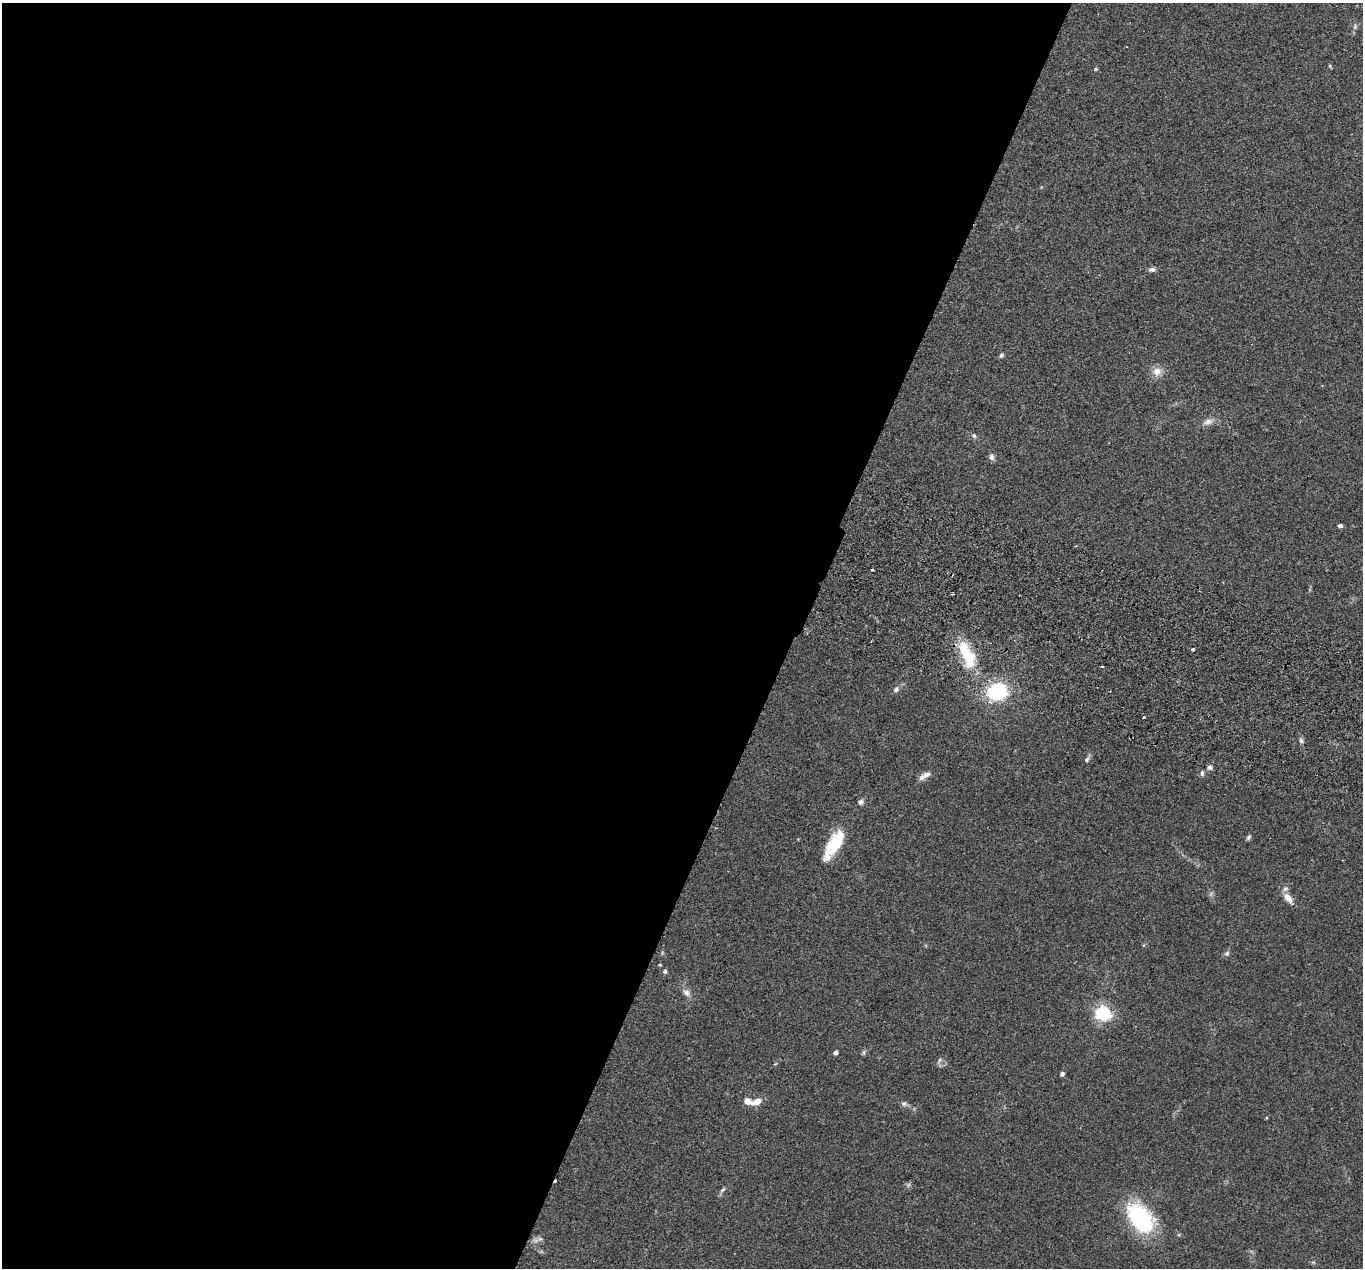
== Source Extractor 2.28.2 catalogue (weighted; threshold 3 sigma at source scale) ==
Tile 5 of 4 x 4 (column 1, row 2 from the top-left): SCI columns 27-1387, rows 2722-3987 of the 5499 x 5574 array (HDU 1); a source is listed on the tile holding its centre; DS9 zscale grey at full resolution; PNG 1365 x 1270 px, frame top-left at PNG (2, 3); no overlay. Shown black and unused: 58% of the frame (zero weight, under 2 of 3 exposures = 3% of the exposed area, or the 3 px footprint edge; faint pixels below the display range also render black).
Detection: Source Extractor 2.28.2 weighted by HDU 2 'WHT'; one run over the whole footprint, this tile lists its part. Background 0.0941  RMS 0.0088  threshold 0.0396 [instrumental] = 3 sigma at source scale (4.5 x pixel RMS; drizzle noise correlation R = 1.50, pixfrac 1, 0.05/0.05 arcsec/px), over >= 5 px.
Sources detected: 42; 1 inside a brighter object's white glare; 2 cosmic-ray / hot-pixel residue — not listed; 1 inside a brighter listed object's ellipse — not listed separately; the other 38 listed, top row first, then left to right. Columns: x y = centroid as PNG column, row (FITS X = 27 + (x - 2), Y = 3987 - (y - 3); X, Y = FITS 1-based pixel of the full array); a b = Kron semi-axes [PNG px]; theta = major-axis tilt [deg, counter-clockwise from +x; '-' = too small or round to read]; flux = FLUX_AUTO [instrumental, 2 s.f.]
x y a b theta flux
1355 27 8 4 81 1.9
1330 66 6 3 -72 0.92
1096 69 5 4 - 1
1152 269 9 6 10 2.4
1001 355 6 5 - 1.6
1157 371 12 12 - 7.1
1208 422 13 8 16 4.7
974 436 7 5 -56 1.8
992 457 10 6 -77 2.8
1340 526 5 4 - 2
1193 650 3 3 - 2.8
967 654 34 13 -66 36
1102 667 3 2 - 0.73
896 689 7 6 - 2.5
997 692 16 13 14 65
1143 717 3 3 - 2
1301 741 7 5 -55 1.9
1087 760 9 6 63 2.1
1210 767 6 5 - 2.6
1202 773 8 5 83 1.8
925 776 18 6 29 4.7
860 802 8 6 27 2.6
1249 837 8 4 57 1.7
833 847 34 15 51 28
1288 898 15 8 -49 7.4
1227 953 7 6 - 2.1
665 971 5 5 - 1.5
686 993 10 8 -49 3.9
1103 1013 6 6 - 240
864 1052 7 4 72 1.4
835 1053 5 4 - 2
939 1060 6 4 88 1.7
1062 1074 5 4 - 2.2
757 1102 13 7 19 7.1
904 1103 8 6 36 2
722 1190 9 4 45 1.8
1140 1218 31 20 -53 87
540 1239 7 4 -1 1.9